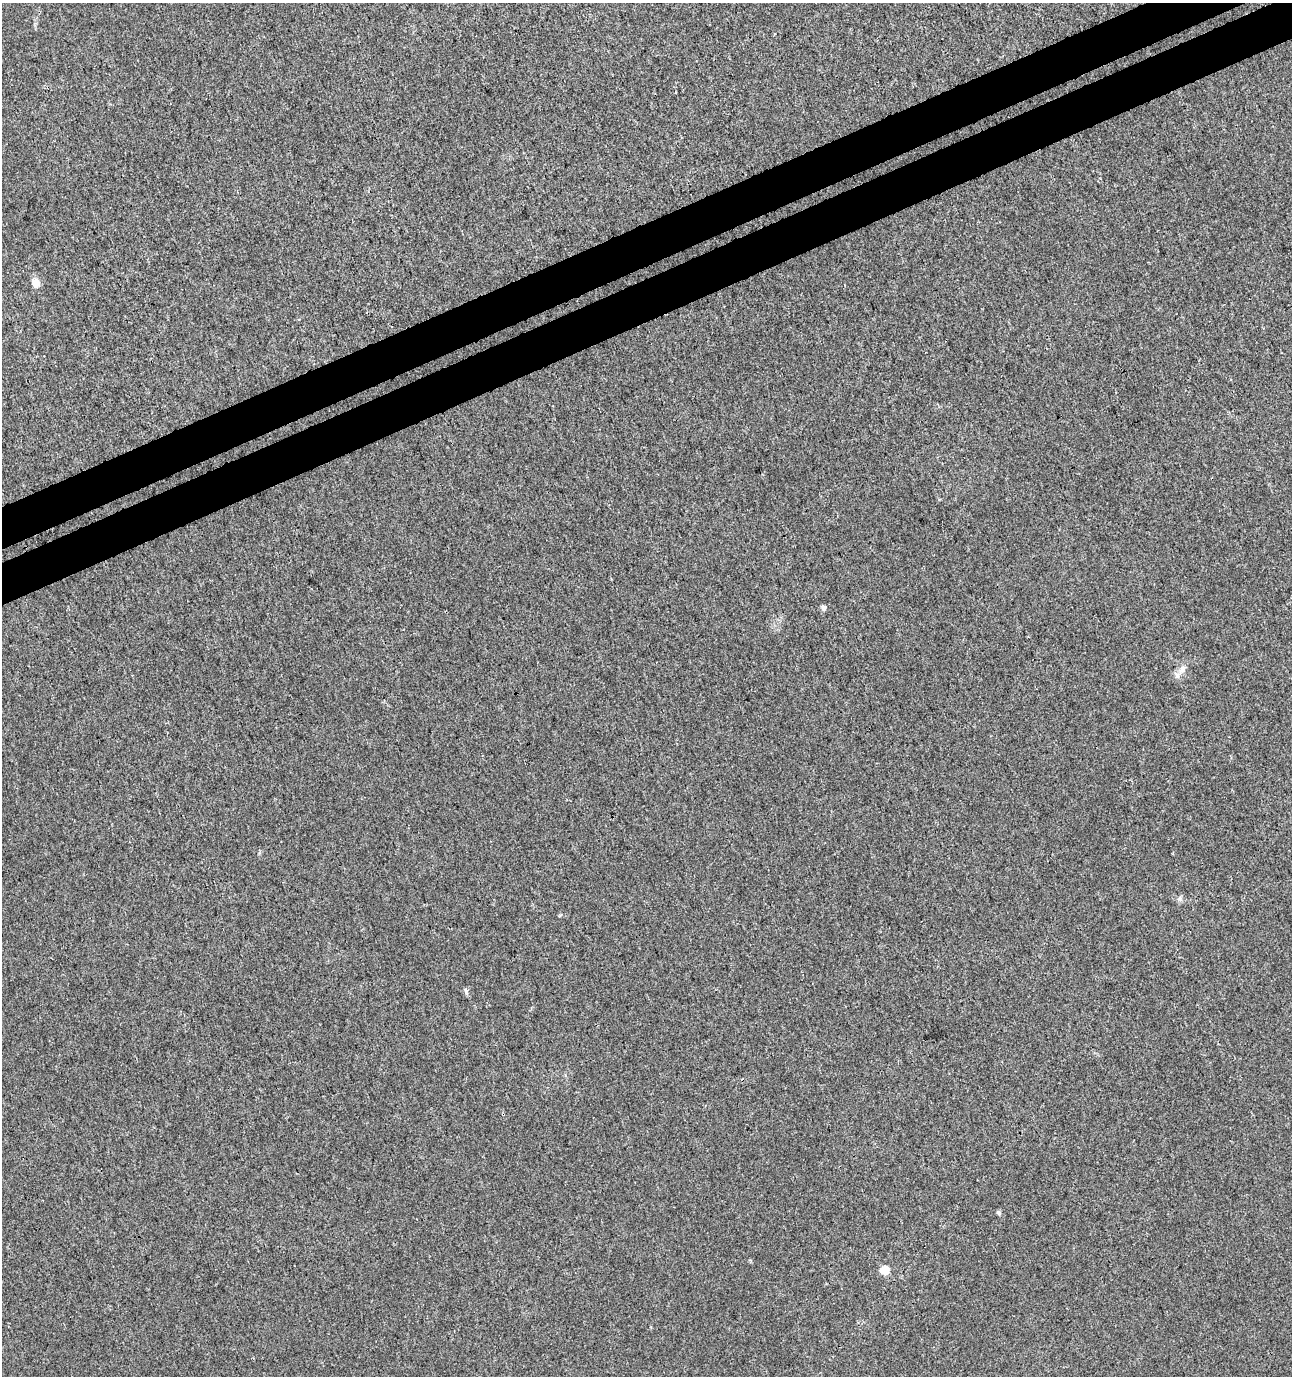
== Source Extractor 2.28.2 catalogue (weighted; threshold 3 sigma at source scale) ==
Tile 10 of 4 x 4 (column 2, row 3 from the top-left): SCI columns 1443-2732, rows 1421-2794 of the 5412 x 5593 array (HDU 1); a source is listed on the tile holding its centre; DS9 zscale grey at full resolution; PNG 1294 x 1378 px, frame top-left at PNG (2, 3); no overlay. Shown black and unused: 6% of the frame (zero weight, under 3 of 4 exposures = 4% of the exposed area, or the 3 px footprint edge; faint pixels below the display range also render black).
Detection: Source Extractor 2.28.2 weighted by HDU 2 'WHT'; one run over the whole footprint, this tile lists its part. Background 0.00131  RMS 0.0027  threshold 0.0123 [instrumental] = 3 sigma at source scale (4.5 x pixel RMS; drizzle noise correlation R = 1.50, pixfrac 1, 0.0396/0.0396 arcsec/px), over >= 5 px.
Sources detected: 7; all 7 listed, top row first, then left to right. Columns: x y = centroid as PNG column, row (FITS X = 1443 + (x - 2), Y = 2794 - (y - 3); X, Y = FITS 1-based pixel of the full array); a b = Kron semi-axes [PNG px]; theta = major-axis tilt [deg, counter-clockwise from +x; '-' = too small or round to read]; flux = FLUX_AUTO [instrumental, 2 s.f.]
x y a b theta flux
36 283 5 5 - 7.2
823 608 6 5 - 1
1182 669 11 8 57 1.8
1180 898 6 4 71 0.53
466 991 9 5 -76 0.64
999 1212 5 5 - 0.63
885 1270 8 7 - 3.8